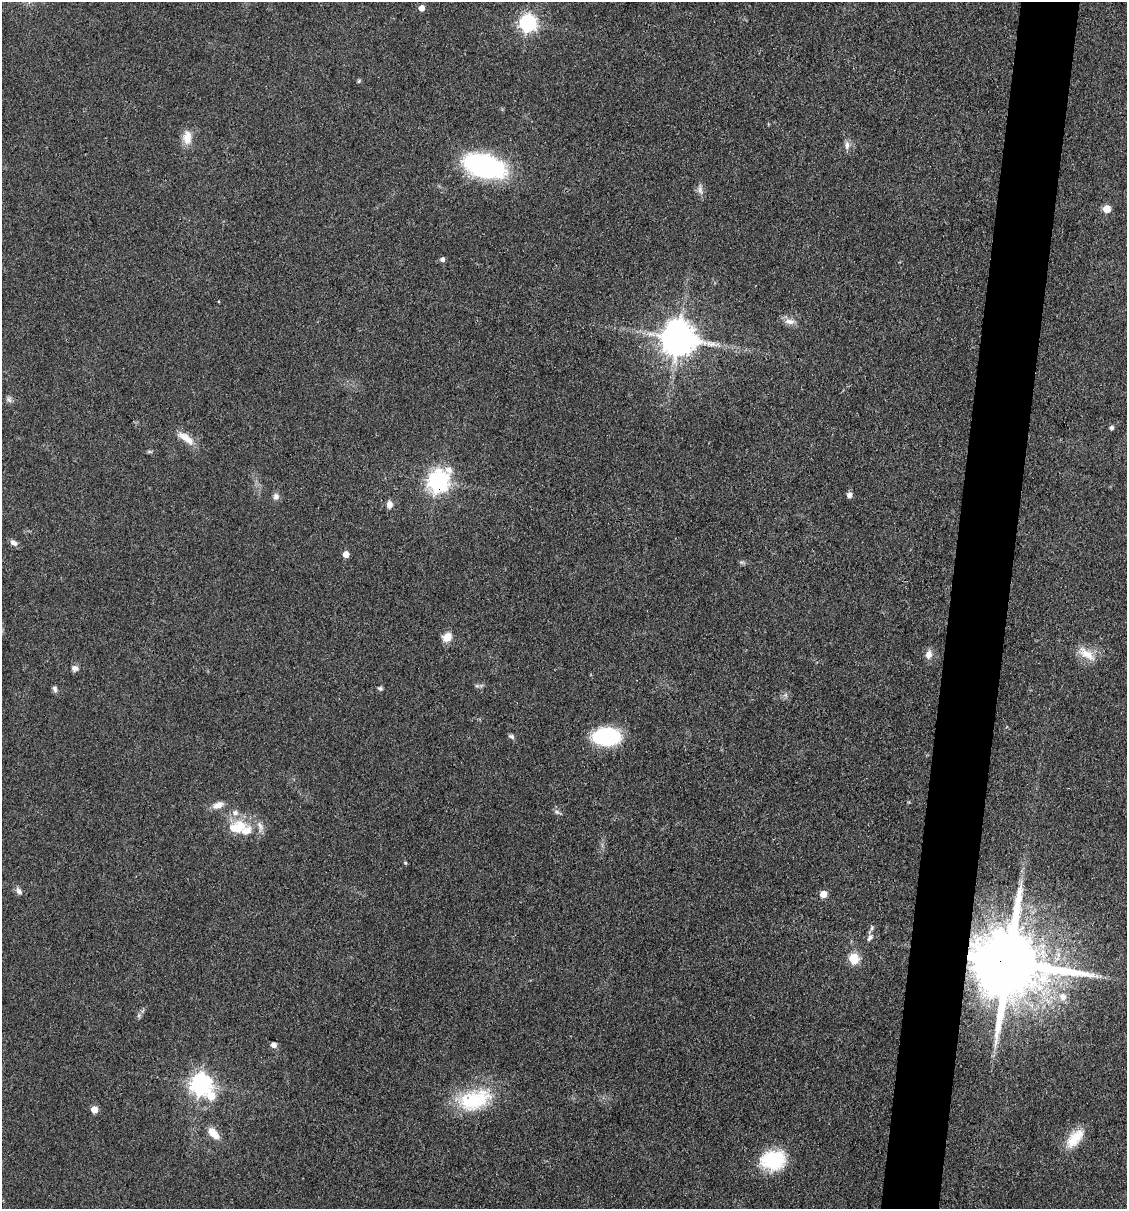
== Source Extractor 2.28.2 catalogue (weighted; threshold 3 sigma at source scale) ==
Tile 10 of 4 x 4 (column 2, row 3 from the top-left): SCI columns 1358-2482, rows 1208-2414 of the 4848 x 4827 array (HDU 1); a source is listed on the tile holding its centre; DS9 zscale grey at full resolution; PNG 1129 x 1211 px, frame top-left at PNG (2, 2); no overlay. Shown black and unused: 5% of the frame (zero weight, under 3 of 4 exposures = <1% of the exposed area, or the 3 px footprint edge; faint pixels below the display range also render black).
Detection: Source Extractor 2.28.2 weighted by HDU 2 'WHT'; one run over the whole footprint, this tile lists its part. Background 0.0764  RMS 0.0059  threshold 0.0266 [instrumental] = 3 sigma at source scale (4.5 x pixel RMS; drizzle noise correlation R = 1.50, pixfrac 1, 0.05/0.05 arcsec/px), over >= 5 px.
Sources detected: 55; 1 too faint to see at this stretch — not listed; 3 inside a brighter listed object's ellipse — not listed separately; the other 51 listed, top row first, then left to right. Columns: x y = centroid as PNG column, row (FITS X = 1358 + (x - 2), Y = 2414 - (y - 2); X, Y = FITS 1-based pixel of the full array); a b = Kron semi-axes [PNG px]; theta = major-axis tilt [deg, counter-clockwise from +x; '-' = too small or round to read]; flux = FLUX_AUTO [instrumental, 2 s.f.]
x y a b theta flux
421 8 5 5 - 4.7
527 23 7 7 - 210
359 81 6 4 48 0.78
187 137 19 12 89 7.4
847 145 12 7 85 2.9
485 166 39 20 -17 100
700 190 16 6 -82 2.9
1107 209 5 5 - 13
442 260 5 5 - 2
789 322 15 8 -4 4.2
678 338 10 10 - 1500
9 400 10 5 -63 1.7
1112 428 5 5 - 1.4
186 438 26 9 -36 8
149 452 8 4 -8 0.96
438 481 9 7 64 380
849 495 7 6 - 2.2
276 496 10 8 80 2.4
389 504 9 6 -85 3.6
14 543 10 7 -32 2.7
346 554 5 5 - 6.4
741 562 7 5 -10 1.1
447 637 10 9 - 7.3
929 654 12 8 80 4.2
1087 654 28 11 -34 10
75 668 9 8 - 2.5
477 686 7 4 -18 1
380 688 6 5 - 1.3
55 689 8 6 -71 1.8
785 695 7 4 -89 1.3
511 736 8 5 -29 1.4
606 737 25 16 2 54
218 805 14 8 21 4.9
557 812 9 5 -28 1.5
237 827 25 17 16 17
405 863 5 4 - 0.67
19 891 11 7 -62 2.4
823 894 5 5 - 9.5
872 928 8 5 61 1.4
870 937 9 6 53 2.4
854 958 6 5 - 34
1008 962 20 18 -13 9500
1063 997 12 10 -47 5.5
273 1045 6 6 - 2.8
200 1084 8 8 - 340
211 1096 8 6 -74 13
474 1100 46 25 19 40
94 1110 5 5 - 8
213 1133 16 9 -50 7.6
1075 1138 28 14 49 14
773 1160 25 19 9 37
Overlapping masked pixels (flux is a lower limit): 2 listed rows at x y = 438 481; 1008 962